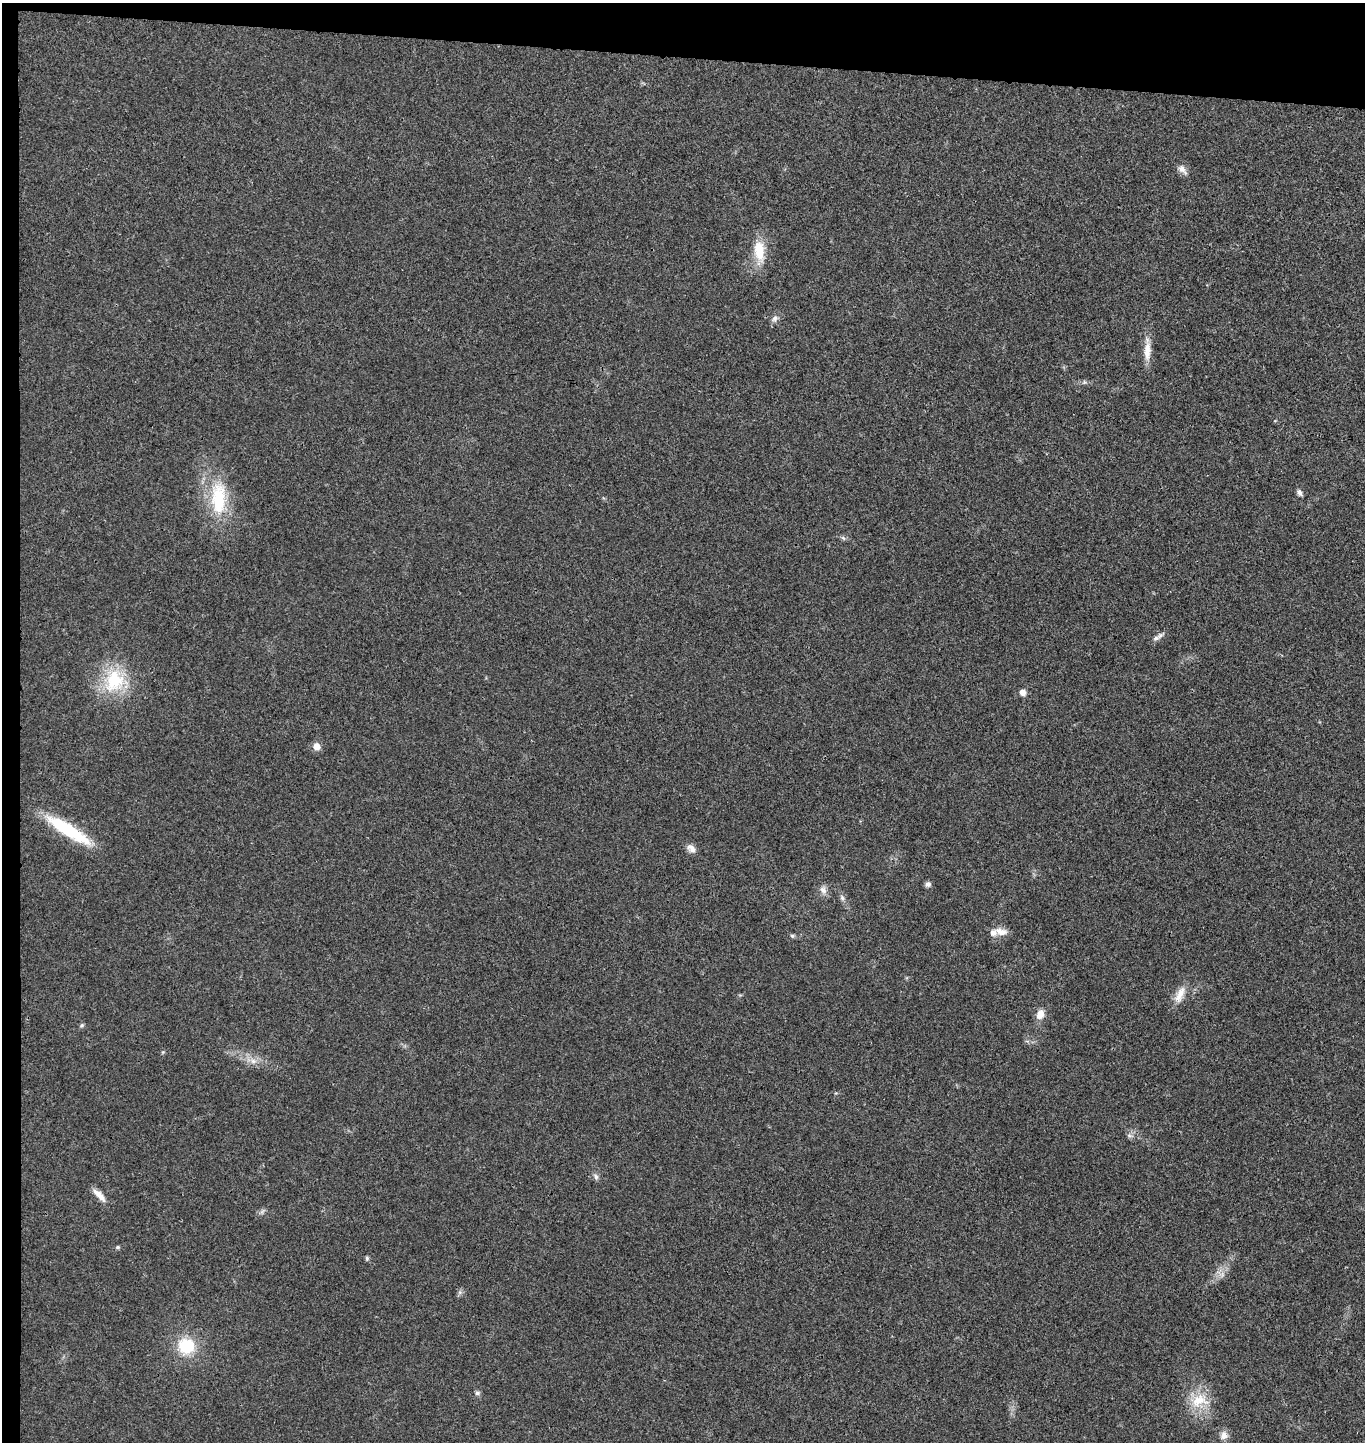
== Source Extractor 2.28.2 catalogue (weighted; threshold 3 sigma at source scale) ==
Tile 1 of 3 x 3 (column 1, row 1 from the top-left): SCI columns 154-1516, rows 2890-4329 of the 4404 x 4334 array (HDU 1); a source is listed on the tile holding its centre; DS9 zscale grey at full resolution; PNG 1367 x 1444 px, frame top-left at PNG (2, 3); no overlay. Shown black and unused: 5% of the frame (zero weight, under 3 of 4 exposures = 6% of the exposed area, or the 3 px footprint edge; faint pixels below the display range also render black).
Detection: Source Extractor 2.28.2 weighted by HDU 2 'WHT'; one run over the whole footprint, this tile lists its part. Background 0.0212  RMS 0.0046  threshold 0.0205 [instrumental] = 3 sigma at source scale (4.5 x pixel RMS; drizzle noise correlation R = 1.50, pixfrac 1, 0.05/0.05 arcsec/px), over >= 5 px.
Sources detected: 36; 1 too faint to see at this stretch — not listed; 1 inside a brighter listed object's ellipse — not listed separately; the other 34 listed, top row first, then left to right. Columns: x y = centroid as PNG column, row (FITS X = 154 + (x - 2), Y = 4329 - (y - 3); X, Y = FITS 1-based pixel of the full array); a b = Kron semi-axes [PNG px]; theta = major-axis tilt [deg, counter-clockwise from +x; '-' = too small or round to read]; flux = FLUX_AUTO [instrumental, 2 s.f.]
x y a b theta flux
1182 169 15 8 -48 2.7
759 251 31 13 -85 12
775 319 10 8 67 2
1147 350 32 8 89 6.4
1299 492 8 6 -58 1.6
218 498 50 21 -90 28
843 538 7 4 -45 0.85
1156 638 11 7 15 2
114 681 34 27 72 26
1023 692 6 6 - 2.9
316 746 9 7 -59 3.4
68 830 60 13 -32 28
691 848 13 9 -40 2.6
928 884 7 6 - 1.5
823 890 13 8 -72 2.5
842 898 8 6 -51 1.3
1001 932 19 10 -11 4.1
792 936 6 5 - 0.88
1180 995 26 10 65 6
1040 1014 11 9 69 4.3
82 1025 7 5 16 0.81
163 1052 5 4 - 0.52
253 1061 10 7 -29 3.1
1129 1136 7 6 - 1.3
596 1176 9 6 -53 1.5
99 1195 18 7 -51 4.1
262 1212 9 4 59 1
118 1247 5 4 - 0.9
367 1258 5 5 - 0.9
460 1292 7 4 72 0.98
186 1346 19 18 - 18
477 1393 7 6 - 1.1
1199 1400 28 19 14 13
1224 1435 12 10 67 3